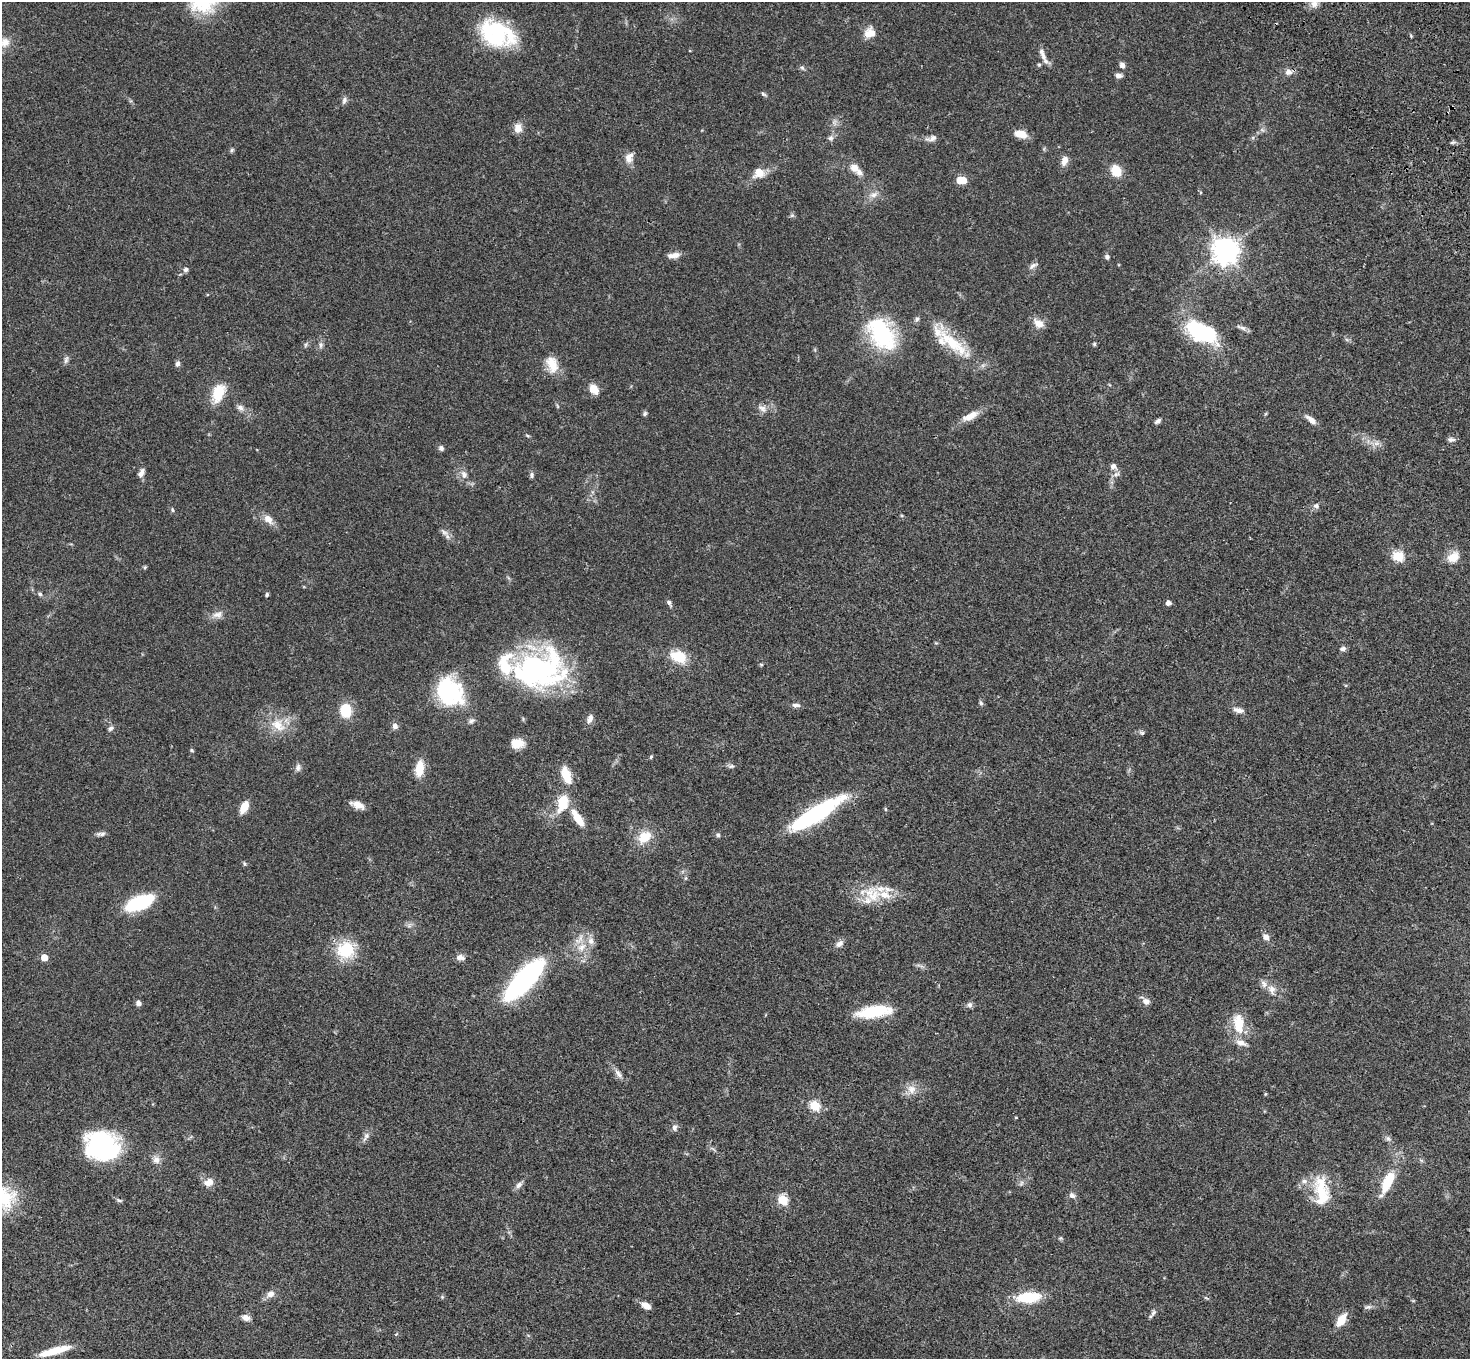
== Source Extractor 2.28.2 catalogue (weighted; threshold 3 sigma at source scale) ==
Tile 10 of 4 x 4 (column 2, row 3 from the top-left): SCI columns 1574-3041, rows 1736-3092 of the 6081 x 6045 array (HDU 1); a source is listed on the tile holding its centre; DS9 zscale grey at full resolution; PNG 1472 x 1361 px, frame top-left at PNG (2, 2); no overlay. Shown black and unused: <1% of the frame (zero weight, under 3 of 4 exposures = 6% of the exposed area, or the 3 px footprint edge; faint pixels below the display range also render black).
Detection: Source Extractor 2.28.2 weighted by HDU 2 'WHT'; one run over the whole footprint, this tile lists its part. Background 0.0477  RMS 0.0052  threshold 0.0235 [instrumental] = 3 sigma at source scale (4.5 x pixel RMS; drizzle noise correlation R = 1.50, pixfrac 1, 0.05/0.05 arcsec/px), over >= 5 px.
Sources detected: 162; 12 inside a brighter listed object's ellipse — not listed separately; the other 150 listed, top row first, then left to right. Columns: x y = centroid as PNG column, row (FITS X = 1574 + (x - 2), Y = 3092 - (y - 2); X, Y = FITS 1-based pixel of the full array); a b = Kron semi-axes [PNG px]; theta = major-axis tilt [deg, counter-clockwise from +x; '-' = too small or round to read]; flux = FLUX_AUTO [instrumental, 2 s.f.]
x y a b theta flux
1314 4 10 10 - 2.8
870 33 13 12 - 5.7
497 34 39 25 -23 43
1411 36 5 3 - 0.49
5 42 14 13 - 5.3
1042 54 21 6 -70 3.3
1039 65 5 5 - 0.66
1122 65 7 5 -56 2
802 68 7 5 -30 0.94
1288 72 9 8 - 2.8
1118 75 8 6 -14 1.9
764 94 9 4 -25 0.87
344 100 10 6 74 1.6
518 128 13 10 -86 3.9
1262 130 7 4 -19 0.96
1021 134 15 8 -15 5.8
830 138 8 7 - 1.5
932 138 16 7 19 2.4
1453 142 7 4 18 0.87
232 150 6 5 - 0.83
629 158 14 9 65 3.9
1064 160 10 7 72 4
854 168 9 8 - 4.2
1116 171 10 8 -58 11
759 172 8 8 - 8.3
961 180 8 5 -8 16
873 195 10 8 22 2.7
792 215 7 4 1 0.79
1226 250 8 8 - 590
674 255 16 6 6 3.5
1107 257 6 6 - 1.2
1033 265 14 6 28 1.8
186 269 5 5 - 1.7
1038 323 14 9 -35 4.8
1242 328 15 5 -19 1.8
1202 332 31 16 -23 51
881 334 43 27 -56 44
952 343 66 15 -43 24
306 344 6 4 71 0.77
1094 344 5 4 - 0.69
321 345 9 6 -90 1.6
66 360 11 5 80 1.5
178 364 7 6 - 1.5
552 364 23 13 -74 8.8
594 389 11 8 -50 6
218 392 19 12 69 14
240 408 10 7 -39 2.1
762 408 14 8 -36 2.8
645 413 6 5 - 0.9
970 416 23 8 26 6
1311 420 14 6 -39 3.4
1158 421 7 4 35 1.5
527 435 6 4 -20 0.58
1451 439 10 5 -4 1.4
1376 443 9 6 20 2.2
441 448 7 7 - 1.3
1113 466 7 7 - 2.4
141 473 11 6 60 2.4
464 475 11 8 -65 3
532 475 7 6 - 1.2
1316 506 8 7 - 1.5
172 510 7 3 -81 0.61
268 519 14 9 -48 4.4
444 532 13 7 -37 2.3
1398 556 6 5 - 37
1453 557 16 11 36 6.6
145 567 6 4 46 0.65
40 594 6 5 - 1
267 594 5 4 - 0.77
669 603 8 5 -67 1.4
1168 603 5 5 - 2
218 615 15 9 14 3.6
1343 649 8 6 14 1.4
678 656 21 14 -23 12
761 664 6 4 -1 0.54
538 670 58 40 8 110
450 692 35 29 -48 39
981 703 7 5 -60 0.92
796 705 11 5 -4 1.6
1238 710 14 6 -12 2.8
346 711 11 10 - 16
590 719 13 7 66 2.7
471 721 10 6 32 1.5
278 725 22 15 -36 11
395 726 8 7 - 2.1
111 728 7 6 - 1.4
1142 733 7 5 -16 0.98
517 743 12 9 1 8.1
192 750 5 4 - 0.7
651 757 5 4 - 0.6
731 766 8 5 2 1.2
298 768 11 7 74 1.8
419 768 15 8 83 11
566 775 22 10 -70 8.6
563 803 22 13 74 14
357 805 15 7 -22 4.2
244 807 12 7 63 7.6
885 809 6 4 -89 0.55
816 814 60 13 32 63
577 818 21 8 -57 8.8
101 834 13 5 3 1.6
718 835 6 5 - 0.95
644 837 14 11 37 11
244 864 6 5 - 0.74
685 878 6 4 89 0.71
871 894 33 22 -13 17
139 903 22 10 22 46
409 926 7 5 0 1.2
1266 937 8 6 -55 3
839 944 12 7 35 2.4
582 947 14 10 47 6.3
346 950 22 20 21 20
44 957 5 5 - 7.9
460 957 11 7 -5 2.4
524 979 45 15 47 100
1272 989 15 9 -70 4.1
1146 1001 11 7 -39 2.8
138 1003 6 5 - 1.8
970 1005 8 7 - 1.6
874 1011 37 12 9 23
1239 1024 29 15 -85 13
618 1074 15 6 -51 2.7
911 1089 13 11 -51 4.6
1265 1094 5 3 - 0.42
815 1106 5 5 - 30
675 1127 9 7 77 1.7
366 1136 14 6 61 2.3
1388 1139 9 6 -62 1.4
102 1146 37 30 -10 56
156 1160 11 10 - 3.1
209 1182 12 8 20 4.6
1387 1182 33 11 64 14
1021 1183 7 5 60 1.1
519 1185 10 7 47 2.1
1321 1190 38 19 -85 19
1072 1195 9 7 -41 1.8
4 1198 31 29 15 25
119 1200 8 4 -13 0.94
783 1200 5 5 - 30
1060 1238 5 5 - 0.68
271 1294 11 9 23 3.2
442 1297 5 5 - 0.64
1028 1297 24 11 5 20
1206 1298 6 4 -19 0.6
646 1305 10 6 -29 4.6
1368 1307 11 5 10 1.4
1153 1313 11 6 58 1.6
246 1317 9 7 -19 2.9
1341 1321 11 6 59 12
54 1351 33 7 15 13
Overlapping masked pixels (flux is a lower limit): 1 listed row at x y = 524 979
Isophote crosses this tile's border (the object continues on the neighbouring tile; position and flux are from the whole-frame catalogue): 2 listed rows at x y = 5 42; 4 1198